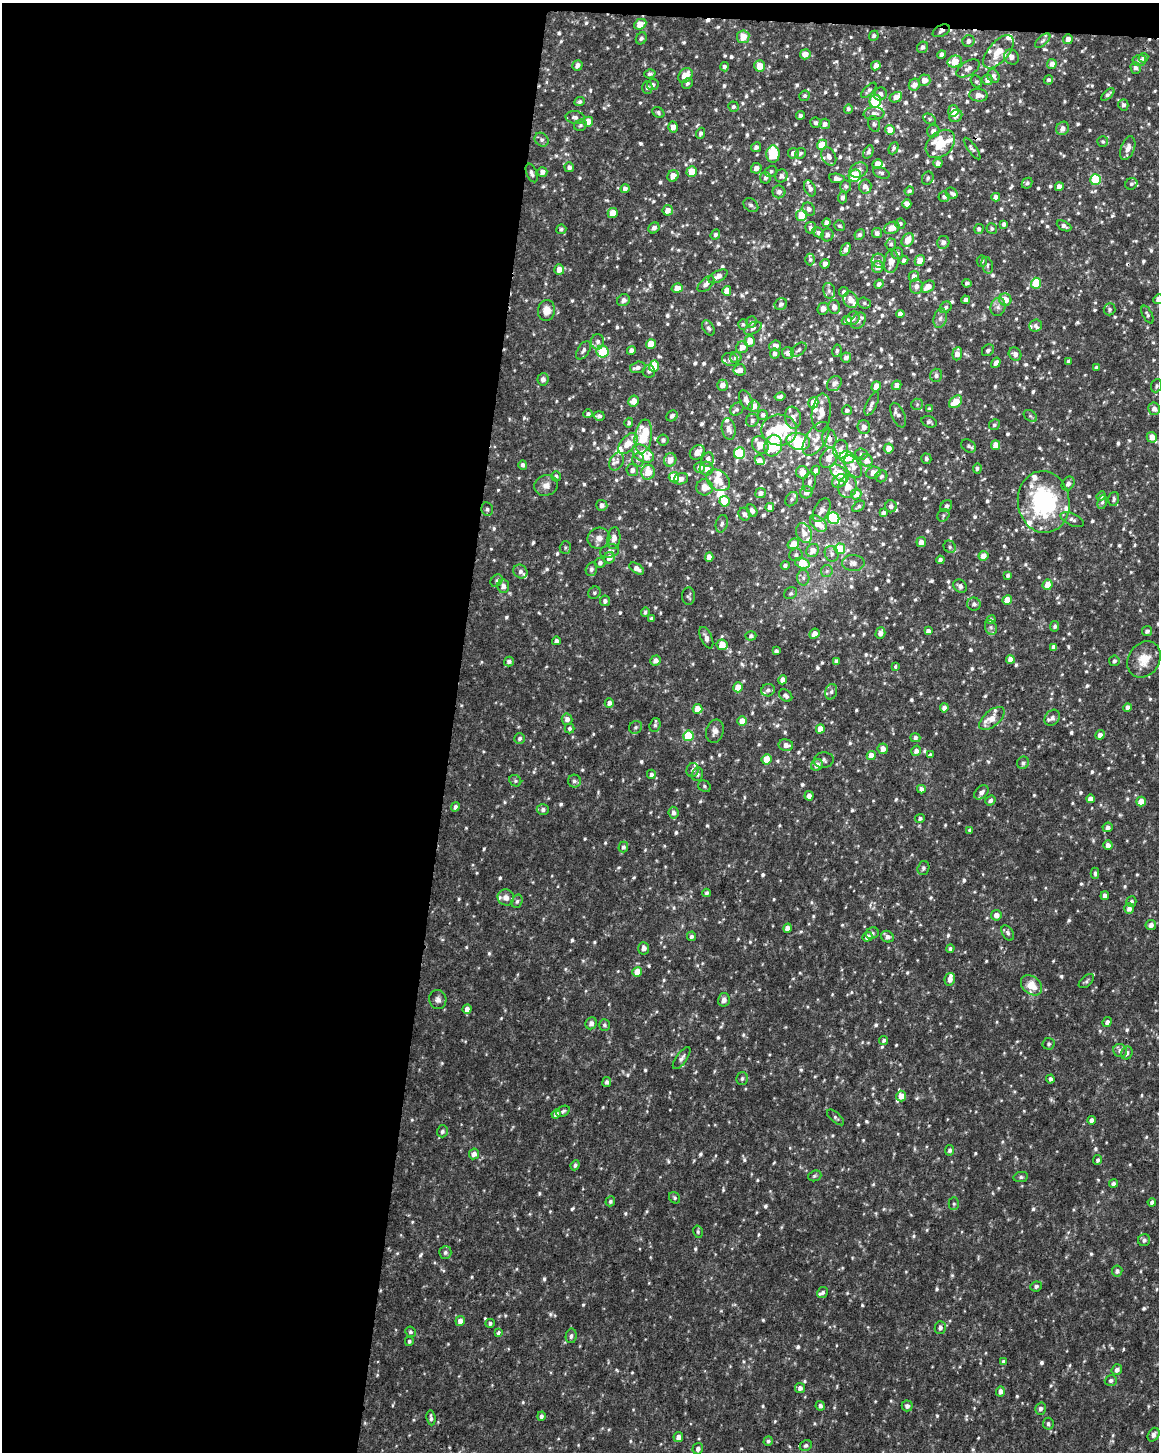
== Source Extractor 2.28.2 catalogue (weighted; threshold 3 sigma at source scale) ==
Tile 1 of 4 x 3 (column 1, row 1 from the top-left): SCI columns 1-1157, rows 3136-4585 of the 4637 x 4872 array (HDU 1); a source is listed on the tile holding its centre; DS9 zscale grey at full resolution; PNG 1161 x 1454 px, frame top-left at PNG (2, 3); each listed source drawn as its Kron ellipse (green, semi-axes under 4 px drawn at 4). Shown black and unused: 40% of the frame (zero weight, under 2 of 3 exposures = <1% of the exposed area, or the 3 px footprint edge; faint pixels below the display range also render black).
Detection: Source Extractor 2.28.2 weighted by HDU 2 'WHT'; one run over the whole footprint, this tile lists its part. Background 0.0238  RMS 0.0062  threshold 0.0279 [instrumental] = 3 sigma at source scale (4.5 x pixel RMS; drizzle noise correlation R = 1.50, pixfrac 1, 0.0396/0.0396 arcsec/px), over >= 5 px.
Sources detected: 1089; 1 too faint to see at this stretch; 4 inside a brighter object's white glare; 4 cosmic-ray / hot-pixel residue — neither listed nor drawn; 63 inside a brighter listed object's ellipse — not listed separately; of the other 1017, all 500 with FLUX_AUTO >= 1.2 (the completeness limit of this list) listed and drawn (517 fainter detections not listed), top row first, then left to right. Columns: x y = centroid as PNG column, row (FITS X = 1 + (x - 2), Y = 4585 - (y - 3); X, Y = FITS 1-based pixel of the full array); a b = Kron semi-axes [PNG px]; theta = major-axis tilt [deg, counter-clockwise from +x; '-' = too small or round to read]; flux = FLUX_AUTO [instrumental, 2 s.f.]
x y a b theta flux
640 24 6 5 - 8.5
941 31 9 5 26 2.2
874 36 5 4 - 1.6
743 37 6 6 - 8.7
641 38 6 5 - 1.5
1068 39 5 4 - 3.7
968 41 6 6 - 2.7
1043 41 9 5 41 1.4
922 47 6 5 - 2
998 52 20 10 49 10
805 54 5 5 - 5.1
941 54 4 4 - 1.8
1012 57 8 7 - 3.7
1143 58 5 4 - 2.9
1139 60 6 5 - 1.6
955 62 7 6 - 12
1052 64 5 4 - 2.9
577 65 5 5 - 2.7
760 66 6 5 - 9.9
876 66 5 4 - 3
724 67 4 4 - 2
968 68 13 7 32 3.4
1136 68 6 5 - 2
650 74 5 4 - 1.5
685 75 8 6 49 8.8
993 76 7 5 -57 2.5
924 80 6 5 - 5.6
987 80 5 5 - 3.8
1048 80 5 4 - 1.3
976 82 6 5 - 1.4
687 83 5 5 - 1.6
653 85 6 5 - 1.8
914 85 6 5 - 4.1
647 87 6 5 - 1.6
869 90 10 4 45 1.7
880 94 7 6 - 2.7
1108 94 8 4 42 1.7
979 95 9 6 -6 4.5
805 96 5 5 - 1.4
896 97 6 5 - 3.7
875 101 6 6 - 25
580 102 5 4 - 1.5
1123 105 5 5 - 1.6
733 107 5 5 - 1.3
848 109 4 4 - 1.6
953 111 6 5 - 6.7
658 112 6 5 - 1.3
874 114 10 6 3 3
800 115 4 4 - 1.5
956 116 7 5 39 2.8
575 117 9 6 -6 2.2
930 119 7 5 -28 1.2
588 122 5 4 - 7.6
816 123 6 5 - 1.7
825 124 5 5 - 2.8
874 124 8 5 -71 1.7
580 125 6 5 - 1.2
673 127 5 5 - 4.5
1063 128 7 6 - 3.6
890 130 5 5 - 5.5
933 131 6 6 - 3
700 133 6 4 71 1.6
542 140 7 6 - 2.1
1103 141 5 5 - 1.2
940 144 16 12 42 13
822 145 5 5 - 12
756 147 5 4 - 2
894 148 6 4 66 1.2
1128 148 12 6 70 4.8
972 149 13 4 -54 1.5
868 152 7 4 63 1.6
793 153 5 5 - 3.1
800 153 5 5 - 1.2
773 154 8 6 89 23
829 156 10 7 -63 2.9
938 163 5 4 - 2.4
877 164 5 5 - 6.5
569 167 5 4 - 2
756 168 5 5 - 3.6
859 170 9 7 24 3.1
542 172 5 5 - 3.7
692 172 5 5 - 10
771 172 6 5 - 1.4
532 173 10 5 -69 2
881 173 9 5 -24 1.7
673 176 6 5 - 6.2
781 176 6 6 - 2.5
855 176 6 6 - 22
765 178 6 5 - 1.8
837 178 8 4 -9 2.6
928 178 7 5 64 1.4
1095 180 5 5 - 33
1027 183 6 4 45 1.4
1131 184 6 5 - 1.4
846 186 6 5 - 1.7
865 186 7 6 - 3.2
1059 187 4 4 - 3.4
810 188 8 5 -65 2.4
625 189 4 4 - 2.2
909 191 5 4 - 1.4
779 192 6 6 - 2.7
952 193 6 5 - 1.4
944 197 5 5 - 1.6
996 197 4 4 - 3.4
843 198 6 4 87 2
907 204 4 4 - 3.8
751 205 8 6 -38 1.9
809 209 7 5 -47 2.1
668 210 5 5 - 4.7
613 213 5 4 - 7.6
801 215 6 5 - 13
826 223 4 4 - 3
900 224 5 5 - 1.3
1004 224 4 3 - 1.5
840 226 6 5 - 1.2
1064 226 8 4 -27 1.9
654 228 6 5 - 2.2
811 228 6 5 - 1.9
892 228 8 6 25 7.3
561 229 5 4 - 1.3
979 229 5 4 - 1.6
992 229 5 5 - 1.2
818 232 6 4 -27 1.8
877 233 5 5 - 2.3
715 234 5 4 - 1.4
827 235 6 6 - 2
860 235 5 5 - 1.6
908 240 7 5 57 8.1
943 242 6 6 - 2.8
891 244 6 5 - 1.4
845 249 7 4 63 2.9
897 253 6 5 - 1.4
810 259 6 4 -88 1.3
904 260 4 4 - 1.9
878 261 7 7 - 1.8
920 261 5 5 - 7.3
982 261 5 5 - 1.5
891 262 11 7 80 5.1
825 264 5 4 - 3.2
987 265 8 5 -74 1.4
878 267 6 5 - 4.8
559 269 5 5 - 5.2
718 276 10 5 30 4
914 276 5 5 - 2.8
967 283 4 4 - 1.5
1036 283 5 5 - 21
706 284 10 5 43 2.9
879 284 4 4 - 2.1
916 286 7 6 - 2.7
928 287 7 5 36 6
677 288 5 4 - 7.1
727 291 5 4 - 5.6
829 291 8 6 -77 1.6
844 292 5 5 - 1.5
1158 299 5 4 - 3.3
623 300 6 5 - 2.6
851 300 8 7 - 4.7
966 300 4 4 - 2.9
1005 300 6 6 - 7.4
864 303 6 5 - 1.2
781 304 6 5 - 2
834 307 7 6 - 3.8
946 307 6 5 - 1.3
998 307 9 7 75 2.5
823 309 6 5 - 3.1
1109 309 6 6 - 1.4
546 310 10 8 81 6.1
900 314 4 4 - 3.3
1147 315 9 4 -64 1.4
853 318 7 6 - 2.6
940 318 10 6 76 2.6
847 320 5 4 - 3.5
858 321 9 6 55 2.1
751 322 6 5 - 1.7
743 324 5 5 - 1.3
1035 325 6 6 - 1.7
708 328 8 5 -55 1.6
753 328 9 5 29 1.9
750 341 5 5 - 6.6
598 342 7 6 - 2.1
651 344 5 5 - 11
775 346 6 5 - 3.6
742 347 6 5 - 4.6
583 350 10 5 58 2.4
631 350 5 4 - 2.6
799 350 9 5 40 1.9
988 350 7 5 41 1.7
837 351 6 4 80 1.3
603 352 6 6 - 37
788 353 6 5 - 3.5
775 354 5 4 - 2.6
957 354 6 4 84 4.2
1015 354 7 6 - 2.8
736 357 6 5 - 2.1
846 357 5 5 - 2.3
730 360 8 6 -16 1.5
1068 361 4 3 - 1.5
996 363 5 4 - 2.8
654 366 6 5 - 15
638 367 8 5 14 2.9
1096 367 4 3 - 1.4
740 370 6 5 - 3.6
649 371 6 6 - 1.6
936 375 6 6 - 2.1
543 379 6 5 - 2.3
834 384 8 6 49 2.7
722 385 5 5 - 4.2
897 385 5 4 - 3.5
876 386 5 4 - 7.8
1156 386 7 5 68 1.2
780 396 5 3 - 1.6
746 400 10 6 -63 3.6
633 401 6 5 - 4.7
956 402 7 5 43 12
813 403 6 5 - 9.2
872 404 13 5 65 2.3
917 404 6 5 - 1.3
754 406 6 5 - 5.3
737 409 7 6 - 1.4
929 409 4 3 - 1.5
1154 409 6 6 - 2.8
847 410 5 5 - 1.6
821 413 19 9 83 6.9
588 414 5 4 - 1.4
763 415 5 5 - 1.9
898 415 13 6 -66 2.2
599 416 5 5 - 2
672 416 6 5 - 2.3
1030 416 7 5 -36 1.3
793 418 11 8 -80 4.3
752 420 6 6 - 1.9
929 422 8 5 -17 1.6
629 423 5 4 - 1.3
994 425 6 5 - 1.2
864 427 7 6 - 2.8
729 429 11 7 -80 3.4
779 430 18 15 -1 45
643 436 17 8 81 25
1152 437 5 5 - 4.9
816 439 19 10 57 6.4
829 439 9 7 -76 3.3
663 440 5 5 - 1.9
798 441 12 8 -14 22
628 444 12 7 49 9.6
760 445 9 7 -52 8.8
996 445 5 4 - 5.8
773 446 11 8 71 32
969 446 8 6 -36 1.7
889 448 5 5 - 4.7
840 449 9 7 80 2.9
697 452 8 6 42 4.8
740 453 6 5 - 39
643 454 12 7 -33 15
861 454 6 5 - 1.5
847 457 7 6 - 27
829 458 11 8 61 4.6
926 459 5 5 - 1.3
638 460 7 5 -90 1.8
670 460 7 6 - 5.9
708 460 7 6 - 3.4
760 460 5 4 - 1.9
866 460 6 6 - 4
617 462 9 7 63 2.4
523 465 4 4 - 1.8
700 467 5 5 - 3.4
853 467 12 7 -59 3.9
977 468 5 4 - 1.2
707 469 7 7 - 3.8
632 470 6 6 - 2.9
816 471 5 4 - 2.4
648 472 7 6 - 12
802 472 6 6 - 5.6
839 473 11 6 -45 16
873 473 7 6 - 5.7
556 476 5 5 - 1.5
881 476 6 5 - 1.4
674 477 5 5 - 12
681 479 7 5 20 2.9
718 480 13 9 -37 8.7
839 481 8 6 36 4.8
809 482 10 6 80 2.3
1068 484 7 6 - 2.7
546 485 12 10 16 4.3
705 487 8 8 - 6.2
848 487 11 9 74 5.7
806 492 6 6 - 4.1
760 493 5 5 - 2.9
856 494 5 5 - 6.4
1101 496 5 4 - 1.6
792 499 8 5 55 1.6
1114 499 7 5 76 1.4
724 501 5 5 - 16
1044 502 31 26 -82 77
1102 502 7 4 75 1.3
602 505 5 5 - 2.7
859 506 7 4 36 1.5
891 506 6 6 - 2
946 506 6 5 - 2
770 507 4 4 - 4
487 509 7 5 -78 1.4
752 510 7 5 -61 2.4
821 510 13 7 62 3.5
883 513 4 3 - 2
744 514 6 5 - 2
943 515 6 5 - 1.2
833 518 6 5 - 60
1072 520 12 6 -24 2.2
722 524 9 6 74 1.8
818 524 10 6 -43 9.3
804 533 10 7 -65 4.8
599 538 11 10 - 4.5
614 538 11 6 81 4.7
921 542 5 5 - 4.5
793 544 6 5 - 7.6
565 547 6 5 - 1.2
950 547 6 5 - 1.3
840 549 5 5 - 21
610 551 10 6 16 2.1
813 551 7 6 - 5.1
832 554 8 6 -65 2.3
796 555 6 6 - 1.9
983 556 5 4 - 5.1
709 557 5 4 - 3.8
609 558 6 5 - 4.4
940 560 4 4 - 1.8
600 563 5 5 - 1.8
802 563 7 5 -18 16
853 563 11 8 -1 3.3
785 565 4 4 - 1.5
637 568 8 4 -32 3.1
591 569 7 5 73 1.7
827 571 6 5 - 1.4
520 572 7 6 - 2.5
1008 575 4 4 - 1.7
803 578 8 6 -89 2
497 581 7 5 48 1.4
1048 585 5 5 - 6.6
503 586 7 6 - 3.5
960 586 7 6 - 2.3
594 593 6 6 - 1.3
791 593 7 5 32 1.3
689 596 9 6 -86 1.3
1007 600 5 4 - 12
605 601 5 5 - 2.1
974 604 7 6 - 2
645 612 5 4 - 1.2
652 619 3 3 - 1.4
991 620 4 4 - 1.6
1055 626 5 4 - 1.5
991 627 7 6 - 2.1
928 631 4 4 - 3.1
1147 631 5 5 - 1.8
880 633 6 5 - 3.3
814 634 5 4 - 4.3
751 636 5 4 - 1.7
706 638 11 5 -66 2.8
556 641 4 4 - 2.1
722 645 5 5 - 10
1054 647 4 4 - 2.8
776 651 4 3 - 1.6
1010 659 4 4 - 4.4
1144 659 19 15 56 10
656 660 5 5 - 3.2
836 661 4 4 - 1.6
1114 661 5 5 - 1.6
509 662 5 5 - 2.4
895 666 4 3 - 1.4
783 680 4 4 - 4.3
738 687 5 4 - 9.1
768 690 7 6 - 1.8
831 692 8 6 74 1.9
786 695 7 5 -37 2.2
609 703 5 4 - 2.7
944 708 4 4 - 2.8
1128 708 4 4 - 2.9
698 709 5 5 - 8.1
992 718 15 8 40 7.2
1052 718 9 7 51 2.8
567 719 5 5 - 2.9
742 721 5 4 - 8.2
655 725 7 5 72 1.6
636 727 7 6 - 1.6
570 728 5 5 - 1.6
820 729 5 4 - 7.7
715 731 12 8 74 3.5
1100 735 5 4 - 2.7
688 736 5 5 - 25
915 738 5 4 - 1.8
520 739 5 5 - 1.7
786 745 7 6 - 3.4
883 749 5 5 - 4.6
916 751 5 5 - 2.6
930 755 4 4 - 1.2
871 756 4 4 - 7.7
767 759 5 5 - 9.6
824 760 10 8 5 1.9
1023 763 6 6 - 1.8
817 765 6 5 - 5.2
693 770 7 6 - 2.3
651 774 5 4 - 1.7
697 774 6 5 - 1.7
515 781 6 5 - 1.2
574 781 6 6 - 1.8
704 786 6 5 - 1.3
921 789 4 4 - 2.7
981 792 8 5 43 2.8
809 796 5 4 - 3.3
1090 799 4 4 - 3.9
990 801 5 4 - 2
1141 801 5 4 - 7.1
455 807 5 4 - 2
543 809 6 5 - 2.2
673 813 6 5 - 2.3
920 819 5 4 - 1.5
1108 827 5 5 - 2.6
970 830 4 4 - 1.4
1108 845 4 4 - 3
623 847 5 4 - 1.8
923 868 7 5 74 1.6
1095 873 5 3 - 1.4
707 893 4 3 - 1.3
1105 896 4 4 - 3
506 897 8 8 - 4.5
517 901 7 5 72 1.4
1131 902 5 5 - 1.6
1129 909 5 5 - 3
996 915 5 5 - 4.1
1151 925 5 5 - 2.8
787 928 4 4 - 4.1
872 933 6 5 - 1.7
1008 933 8 5 -59 1.6
691 936 5 4 - 1.6
867 937 5 4 - 4.1
887 937 6 5 - 3.1
644 948 6 5 - 3.3
950 948 4 4 - 1.2
637 972 5 4 - 8.4
950 979 6 5 - 3.7
1086 981 9 5 40 1.3
1031 985 12 8 -39 9.8
438 1000 9 8 - 2.7
724 1000 7 6 - 2.6
467 1009 5 4 - 3.3
1107 1022 5 4 - 2.5
591 1023 6 5 - 3.1
604 1025 6 5 - 1.5
884 1040 4 4 - 1.6
1049 1044 6 6 - 1.4
1120 1051 7 6 - 2.6
1127 1053 7 5 60 2.4
682 1058 13 5 53 2.2
742 1078 6 5 - 1.6
1050 1079 4 4 - 1.9
607 1082 5 4 - 1.7
901 1096 5 5 - 6.6
563 1111 7 5 29 1.2
556 1114 5 4 - 2.5
836 1117 10 5 -41 1.3
1091 1120 4 4 - 3
442 1131 6 5 - 1.8
950 1150 5 4 - 1.5
474 1154 5 5 - 3.3
1098 1160 5 4 - 1.5
575 1165 5 4 - 1.4
815 1176 7 5 19 1.2
1021 1177 7 5 9 1.3
1113 1183 4 4 - 1.7
675 1198 6 5 - 1.2
610 1201 5 4 - 1.5
1152 1202 4 4 - 1.9
954 1204 6 5 - 1.2
698 1232 6 5 - 1.3
1144 1240 6 6 - 2
445 1252 6 6 - 1.7
1117 1271 5 5 - 2
1036 1286 6 5 - 1.7
823 1292 6 5 - 1.4
460 1321 5 4 - 3.9
490 1323 5 4 - 1.3
940 1328 6 5 - 2.4
410 1332 5 5 - 1.5
498 1332 4 3 - 1.7
571 1336 7 5 80 1.6
409 1341 5 4 - 1.4
1003 1361 4 4 - 1.5
1117 1370 5 5 - 2.8
1111 1381 6 5 - 1.7
800 1388 5 5 - 2.4
1000 1391 5 4 - 2.6
820 1406 5 4 - 1.7
907 1406 5 5 - 2
1040 1409 6 5 - 2.2
541 1416 5 4 - 1.9
431 1418 7 4 -83 1.9
1048 1424 6 5 - 1.8
1153 1435 7 5 58 2.4
678 1437 5 4 - 3.5
768 1441 5 4 - 1.4
806 1445 6 5 - 1.3
698 1449 6 5 - 2.4
Overlapping masked pixels (flux is a lower limit): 2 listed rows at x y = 941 31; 829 439
Isophote crosses this tile's border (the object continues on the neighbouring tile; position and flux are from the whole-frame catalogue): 1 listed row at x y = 1158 299